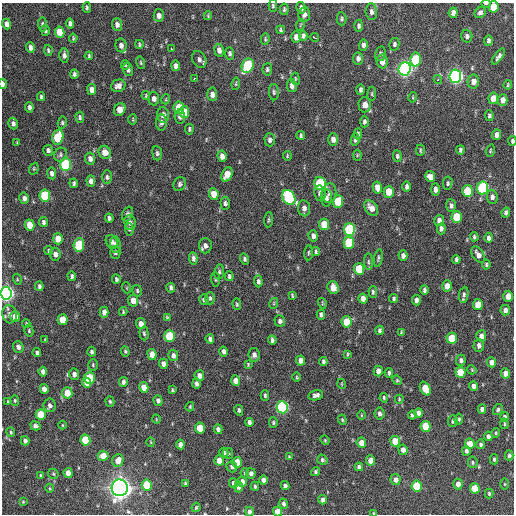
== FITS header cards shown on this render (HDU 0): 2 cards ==
NAXIS1  =                  512 / Axis length
NAXIS2  =                  512 / Axis length

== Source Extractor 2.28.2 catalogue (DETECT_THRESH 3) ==
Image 512 x 512 px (HDU 0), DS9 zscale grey, 1 PNG px = 1 image px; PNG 516 x 516 px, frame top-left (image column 1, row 512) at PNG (2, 3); each listed source drawn as its Kron ellipse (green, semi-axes under 4 px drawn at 4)
Background 987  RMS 32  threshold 95.3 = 3 sigma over >= 5 px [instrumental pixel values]
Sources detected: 357; all 357 listed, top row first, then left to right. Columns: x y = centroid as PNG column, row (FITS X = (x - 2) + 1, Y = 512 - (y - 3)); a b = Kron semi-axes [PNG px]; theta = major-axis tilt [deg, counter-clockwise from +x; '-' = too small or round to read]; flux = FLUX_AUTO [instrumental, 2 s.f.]
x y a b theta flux
486 3 5 2 - 4.1e+03
273 6 6 4 -90 3.3e+03
87 7 5 4 - 3.5e+03
493 7 6 5 - 4.7e+04
301 8 6 4 -78 7.4e+03
284 9 6 4 83 3.9e+03
371 12 8 5 -85 8.2e+03
480 12 6 5 - 5.6e+03
453 13 5 4 - 1.1e+04
304 14 7 5 85 8.4e+03
159 16 6 5 - 1.1e+04
208 16 4 3 - 2.4e+03
341 19 6 5 - 4.1e+03
7 24 5 4 - 1.2e+04
42 24 7 4 -85 5.0e+03
70 24 5 4 - 6.3e+03
117 25 6 5 - 7.8e+03
300 25 6 3 71 2.0e+03
359 26 6 4 88 5.3e+03
281 30 4 3 - 3.1e+03
45 31 5 4 - 4.3e+03
60 32 6 5 - 3.2e+04
303 36 5 3 - 4.9e+03
467 36 6 5 - 6.1e+03
296 37 6 4 89 1.4e+04
314 37 5 2 - 6.8e+03
73 38 4 3 - 2.5e+03
265 39 6 4 84 2.7e+03
488 41 5 4 - 5.5e+03
139 44 4 3 - 2.9e+03
394 44 6 5 - 4.4e+03
121 45 7 5 -79 1.0e+04
363 45 6 4 86 7.7e+03
30 48 5 4 - 8.0e+03
172 49 4 2 - 4.3e+03
48 50 5 3 - 3.1e+03
219 50 6 4 -81 9.8e+03
230 54 6 4 -88 5.1e+03
380 54 7 5 79 4.8e+03
64 55 7 4 89 6.8e+03
89 56 4 2 - 2.6e+03
499 56 9 4 54 6.9e+03
199 59 9 6 -61 8.0e+03
358 59 6 5 - 7.0e+03
416 59 7 5 81 1.2e+05
382 61 7 5 -84 1.6e+04
141 63 6 4 -73 3.0e+03
125 65 5 3 - 3.0e+03
176 66 5 4 - 9.3e+03
248 66 7 5 66 1.9e+05
267 69 6 5 - 4.2e+03
405 69 7 6 - 8.1e+05
128 70 6 5 - 5.7e+03
74 74 4 3 - 4.7e+03
455 76 6 6 - 7.8e+05
194 79 3 2 - 3.1e+03
295 79 6 3 -82 2.2e+03
438 80 4 4 - 3.3e+03
473 81 7 5 80 1.5e+04
3 84 5 2 - 7.4e+03
236 84 6 4 82 2.9e+03
508 85 4 3 - 2.6e+03
118 86 7 6 - 1.1e+04
292 86 7 5 -79 8.0e+03
92 90 5 4 - 1.6e+04
360 90 5 3 - 4.5e+03
274 92 8 5 -89 4.3e+03
212 94 7 5 -86 1.2e+04
372 94 7 3 83 2.5e+03
146 96 4 3 - 2.8e+03
41 97 4 3 - 3.2e+03
413 97 5 3 - 1.9e+03
493 98 5 4 - 2.2e+04
154 99 7 5 -88 9.9e+03
166 99 5 3 - 1.9e+03
503 100 6 4 87 1.3e+04
365 105 7 6 - 1.9e+04
29 107 5 3 - 6.0e+03
179 108 6 5 - 5.3e+04
120 109 7 5 61 2.3e+04
184 112 6 5 - 3.5e+04
163 115 7 6 - 1.2e+04
489 116 5 4 - 4.2e+03
80 117 5 4 - 4.2e+03
180 117 7 5 -81 7.2e+03
133 119 5 3 - 1.9e+03
364 122 6 4 87 4.9e+03
13 123 6 4 -72 6.4e+03
62 123 6 4 78 3.5e+03
161 123 8 5 88 7.6e+03
189 129 5 4 - 3.6e+03
358 134 5 3 - 3.6e+03
301 135 4 3 - 3.5e+03
497 135 5 4 - 1.0e+04
58 137 7 5 75 1.1e+05
333 139 6 5 - 1.1e+04
270 140 6 5 - 5.8e+03
355 140 6 4 85 4.0e+03
512 141 5 3 - 3.9e+03
17 143 4 3 - 1.9e+03
48 150 5 5 - 5.9e+03
420 150 6 3 -90 2.8e+03
460 150 4 3 - 4.1e+03
490 151 6 4 73 2.7e+03
105 152 6 6 - 1.9e+04
157 153 7 5 -84 4.8e+03
60 155 7 6 - 5.1e+03
357 155 5 3 - 2.1e+03
222 156 6 4 -83 1.1e+04
287 156 5 3 - 2.0e+03
397 156 6 4 -83 4.1e+03
90 159 6 5 - 8.3e+03
66 164 6 5 - 1.7e+05
34 169 6 4 70 2.7e+03
52 173 6 4 -81 7.6e+03
227 175 7 5 65 3.1e+04
107 177 7 5 -88 4.9e+03
430 177 5 5 - 1.9e+04
91 181 6 4 -88 1.1e+04
74 183 4 4 - 3.9e+03
448 183 6 4 83 4.0e+03
180 184 7 6 - 4.8e+03
320 184 6 6 - 1.6e+05
377 187 6 4 -78 2.0e+04
407 187 5 3 - 5.9e+03
483 188 6 5 - 2.4e+05
435 189 6 4 -89 7.8e+03
468 191 6 5 - 9.9e+04
389 192 6 5 - 3.9e+04
320 193 8 6 -78 8.5e+03
329 193 10 7 83 9.5e+03
214 194 6 5 - 3.2e+04
45 196 6 5 - 1.4e+05
289 197 8 6 -60 2.4e+05
492 197 7 5 -86 7.7e+03
24 198 5 4 - 7.4e+03
326 198 8 5 -90 6.4e+03
338 201 6 5 - 6.6e+04
225 203 6 4 -85 5.2e+03
451 206 6 5 - 6.0e+03
304 208 8 6 -83 9.5e+03
371 208 9 6 -54 1.6e+04
506 213 5 4 - 6.0e+03
127 214 7 5 67 4.5e+03
457 217 6 5 - 6.8e+04
109 218 4 3 - 4.7e+03
268 220 7 3 85 2.9e+03
439 220 5 5 - 9.1e+03
43 222 5 4 - 5.4e+03
130 223 7 6 - 6.3e+03
324 224 6 5 - 4.1e+04
30 225 6 5 - 3.2e+04
129 229 6 4 -88 3.0e+03
349 229 6 5 - 2.5e+05
441 229 5 4 - 6.7e+03
313 236 5 4 - 8.5e+03
474 237 4 3 - 3.7e+03
488 238 5 3 - 5.8e+03
58 239 5 5 - 3.0e+04
112 242 7 5 -61 7.0e+03
349 243 6 5 - 1.0e+05
79 245 7 5 83 1.0e+05
115 245 8 5 -84 7.1e+03
205 246 7 6 - 9.2e+03
49 251 4 4 - 3.0e+03
316 251 4 3 - 3.5e+03
115 252 6 5 - 4.1e+03
308 253 7 3 86 2.6e+03
55 254 6 5 - 9.4e+03
478 255 9 5 -59 1.2e+04
403 256 5 4 - 7.9e+03
193 258 6 4 -83 6.2e+03
378 258 9 3 79 3.4e+03
245 259 5 4 - 4.5e+03
456 259 4 3 - 3.8e+03
368 262 8 4 -90 4.0e+03
486 265 5 4 - 3.6e+03
359 269 6 5 - 7.4e+04
219 272 7 5 82 4.2e+03
72 276 5 3 - 3.8e+03
229 276 5 4 - 4.6e+03
17 279 5 3 - 1.8e+03
116 279 4 3 - 3.6e+03
215 279 7 3 -85 2.5e+03
258 281 6 4 -87 5.0e+03
39 286 5 3 - 4.8e+03
447 286 5 5 - 1.9e+04
127 288 5 3 - 2.1e+03
171 288 5 4 - 5.4e+03
333 288 6 5 - 2.1e+04
424 290 4 3 - 4.6e+03
137 291 6 4 -79 3.8e+03
373 292 5 3 - 3.7e+03
6 293 6 5 - 8.6e+05
292 295 4 3 - 2.3e+03
464 295 8 4 81 5.9e+03
508 296 5 4 - 2.1e+04
210 298 6 4 88 3.8e+03
363 299 5 4 - 1.2e+04
394 299 4 4 - 3.7e+03
133 300 6 5 - 1.9e+04
204 300 5 4 - 3.9e+03
416 300 5 4 - 9.1e+03
274 303 5 3 - 2.2e+03
322 303 5 3 - 2.0e+03
237 304 6 4 -89 2.9e+03
478 304 5 5 - 3.6e+04
505 310 5 4 - 8.3e+03
104 312 5 4 - 1.1e+04
123 312 4 3 - 2.4e+03
9 314 9 7 -76 1.0e+04
321 315 5 4 - 5.9e+03
15 317 5 4 - 2.1e+04
167 317 4 3 - 2.5e+03
63 320 5 5 - 4.3e+04
280 321 6 5 - 5.7e+03
346 322 6 5 - 4.8e+04
26 324 4 3 - 2.0e+03
141 324 5 4 - 1.4e+04
379 330 4 4 - 4.5e+03
29 331 6 4 -77 2.7e+03
401 332 3 3 - 1.8e+03
144 333 7 4 -86 3.7e+03
169 336 6 5 - 8.0e+04
481 336 5 5 - 1.1e+04
452 338 5 5 - 6.1e+04
45 339 4 3 - 1.6e+03
210 339 5 4 - 6.1e+03
272 340 4 3 - 4.5e+03
479 345 6 5 - 6.5e+03
18 347 6 5 - 7.2e+03
125 351 5 3 - 2.8e+03
224 351 5 4 - 6.6e+03
92 352 5 4 - 4.8e+03
37 353 4 4 - 5.3e+03
152 354 5 4 - 1.8e+04
348 354 4 3 - 2.4e+03
173 355 6 5 - 7.5e+03
254 355 7 5 -82 8.4e+03
461 360 5 5 - 5.7e+03
300 361 5 4 - 1.1e+04
323 362 4 3 - 4.4e+03
491 362 5 4 - 1.3e+04
163 364 5 4 - 1.0e+04
248 364 4 3 - 2.2e+03
93 365 6 4 -89 3.1e+03
472 370 5 3 - 2.1e+03
378 371 5 4 - 1.4e+04
43 372 5 4 - 9.7e+03
460 372 5 5 - 5.3e+04
389 373 5 3 - 3.8e+03
506 373 5 4 - 1.4e+04
74 374 6 5 - 7.5e+03
199 376 5 5 - 1.2e+04
297 377 5 3 - 2.1e+03
89 378 6 5 - 8.4e+04
397 380 5 4 - 2.4e+03
235 381 5 4 - 1.6e+04
123 382 5 4 - 5.3e+03
87 383 5 4 - 2.4e+04
196 384 5 4 - 5.9e+03
342 384 5 3 - 1.7e+03
473 386 4 4 - 8.9e+03
144 387 5 4 - 2.4e+04
44 389 5 4 - 1.3e+04
425 389 7 5 -65 4.7e+04
172 390 3 3 - 2.7e+03
67 393 6 5 - 2.8e+04
265 395 5 3 - 3.5e+03
316 395 7 5 13 7.4e+03
384 398 5 3 - 3.0e+03
399 399 4 4 - 2.2e+03
15 400 5 4 - 2.9e+03
158 400 5 4 - 6.0e+03
8 402 3 3 - 2.5e+03
110 402 5 4 - 3.0e+03
50 405 7 6 - 7.6e+03
190 407 5 3 - 2.3e+03
282 407 6 5 - 3.4e+05
482 409 4 4 - 7.8e+03
239 410 5 3 - 4.0e+03
498 410 6 4 60 3.9e+03
419 413 5 4 - 1.0e+04
41 414 5 5 - 4.6e+04
380 414 6 5 - 6.2e+03
361 415 4 3 - 1.5e+03
412 415 4 4 - 4.6e+03
505 417 5 4 - 5.2e+03
156 419 4 3 - 1.5e+03
459 419 5 4 - 3.3e+03
342 420 5 4 - 2.4e+03
453 421 6 4 82 3.9e+03
249 422 4 4 - 5.9e+03
273 423 5 4 - 3.1e+03
504 424 5 3 - 2.4e+03
62 425 4 3 - 1.6e+03
35 426 5 4 - 6.7e+03
426 426 5 5 - 7.2e+04
200 428 5 5 - 5.1e+04
218 429 5 4 - 7.2e+03
11 432 5 3 - 2.7e+03
496 433 5 4 - 2.4e+03
488 436 5 4 - 7.0e+03
85 440 5 5 - 8.2e+04
325 440 5 4 - 2.1e+03
25 441 4 4 - 7.0e+03
395 441 5 5 - 4.6e+04
151 442 4 3 - 1.6e+03
361 443 5 4 - 1.8e+04
180 444 5 4 - 1.1e+04
470 444 5 5 - 2.9e+04
481 444 4 4 - 4.2e+03
403 450 5 4 - 1.1e+04
466 451 5 4 - 6.2e+03
224 453 5 4 - 4.5e+03
228 453 5 5 - 3.4e+03
509 455 5 4 - 4.4e+03
103 456 5 5 - 2.8e+04
289 457 4 3 - 2.3e+03
494 459 5 3 - 3.4e+03
118 460 6 5 - 1.8e+04
219 460 5 4 - 2.2e+04
322 460 5 5 - 4.5e+03
371 460 5 4 - 2.1e+04
237 462 5 5 - 4.0e+04
473 462 6 5 - 3.2e+03
232 467 6 5 - 5.5e+03
359 467 4 4 - 5.3e+03
315 472 5 4 - 3.3e+03
68 473 5 4 - 2.2e+04
245 473 5 4 - 3.2e+03
251 473 5 4 - 6.4e+03
53 474 5 4 - 3.0e+03
40 475 3 3 - 2.2e+03
396 479 5 5 - 8.8e+03
264 480 4 4 - 9.7e+03
242 482 5 4 - 1.2e+04
185 483 3 3 - 2.7e+03
233 483 5 4 - 4.8e+03
458 484 5 4 - 1.2e+04
505 484 5 3 - 1.9e+03
147 485 5 5 - 8.6e+04
255 486 5 3 - 3.4e+03
285 486 4 3 - 5.6e+03
417 486 5 5 - 9.4e+04
238 487 5 4 - 6.5e+03
50 488 4 3 - 1.8e+03
120 488 8 8 - 1.7e+06
475 488 5 5 - 4.9e+04
489 493 5 3 - 3.1e+03
323 500 4 4 - 8.3e+03
23 502 4 3 - 2.0e+03
284 504 5 4 - 5.4e+03
196 507 5 3 - 2.4e+03
277 511 5 4 - 2.4e+04
249 512 5 4 - 6.5e+03
374 513 3 3 - 2.2e+03
At the frame edge (FLAGS 8, measured only in part): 8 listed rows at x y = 486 3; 493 7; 3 84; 512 141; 6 293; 277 511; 249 512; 374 513